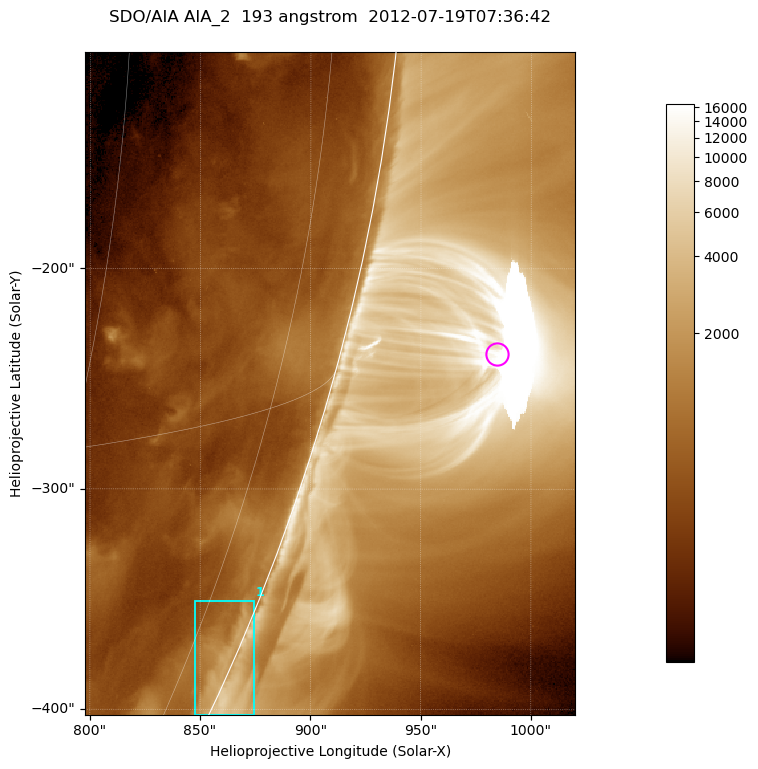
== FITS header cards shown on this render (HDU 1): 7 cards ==
TELESCOP= 'SDO/AIA '           / For AIA: SDO/AIA
INSTRUME= 'AIA_2   '           / For AIA: AIA_ATA1, AIA_ATA2, AIA_ATA3 or AIA_AT
WAVELNTH=                  193 / [angstrom] Wavelength
WAVEUNIT= 'angstrom'           / Wavelength unit: angstrom
DATE-OBS= '2012-07-19T07:36:42.837' / [ISO] Date when observation started; ISO 8
CTYPE1  = 'HPLN-TAN'           / CTYPE1; Typically HPLN
CTYPE2  = 'HPLT-TAN'           / CTYPE2; Typically HPLT

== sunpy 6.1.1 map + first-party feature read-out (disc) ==
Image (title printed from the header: SDO/AIA AIA_2  193 angstrom  2012-07-19T07:36:42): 370 x 500 px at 0.601 arcsec/px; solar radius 944 arcsec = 1572 px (partial field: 1.2% of the solar disc is inside the frame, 48% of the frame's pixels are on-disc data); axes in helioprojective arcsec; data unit not stated in the header (colour bar unlabelled)
Orientation: roll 0.0564 deg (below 1 deg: not rotated)
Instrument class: DISC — disc imager (sunpy class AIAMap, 193 A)
Bright regions (active regions / flare kernels): reference = the on-disc median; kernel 3 px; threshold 5 sigma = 952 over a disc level ~482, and >= 1.15x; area >= 185 px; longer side >= 4 px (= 2.4 arcsec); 1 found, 1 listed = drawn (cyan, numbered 1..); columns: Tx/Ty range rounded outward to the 2 arcsec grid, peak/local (2 s.f.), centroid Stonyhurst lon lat
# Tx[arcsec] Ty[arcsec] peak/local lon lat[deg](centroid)
1 848..874 -404..-350 8.6 +82 -23
Off-limb structures (1.02-1.3 R_sun): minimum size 92 px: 2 found; the strongest spans PA ~250..260 deg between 1.02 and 1.14 R_sun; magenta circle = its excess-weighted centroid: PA ~255 deg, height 1.07 R_sun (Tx ~984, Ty ~-238 arcsec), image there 11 x the reference